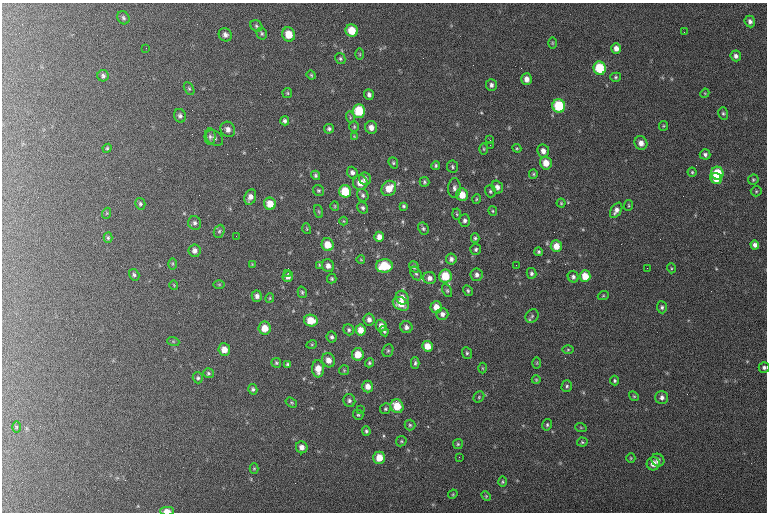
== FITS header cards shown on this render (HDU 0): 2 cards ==
NAXIS1  =                  765 / length of data axis 1
NAXIS2  =                  510 / length of data axis 2

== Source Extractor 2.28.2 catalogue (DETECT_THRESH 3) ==
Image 765 x 510 px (HDU 0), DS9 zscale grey, 1 PNG px = 1 image px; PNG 769 x 514 px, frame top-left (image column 1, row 510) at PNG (2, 3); each listed source drawn as its Kron ellipse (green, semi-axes under 4 px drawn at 4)
Background 117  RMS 6.7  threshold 20.1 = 3 sigma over >= 5 px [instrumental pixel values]
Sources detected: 197; all 197 listed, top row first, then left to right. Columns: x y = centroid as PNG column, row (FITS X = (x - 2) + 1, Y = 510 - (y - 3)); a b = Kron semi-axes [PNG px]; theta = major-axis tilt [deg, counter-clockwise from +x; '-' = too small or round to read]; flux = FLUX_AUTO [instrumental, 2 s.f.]
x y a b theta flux
123 18 7 5 -54 980
750 21 6 5 - 1500
256 26 6 5 - 830
352 31 6 6 - 8700
684 32 2 2 - 270
262 34 6 5 - 780
289 34 7 6 - 7800
225 35 7 6 - 1700
552 43 6 3 -90 460
146 48 2 2 - 260
616 48 5 5 - 2400
360 54 6 4 -90 500
736 56 5 5 - 1500
340 58 6 5 - 770
600 68 6 6 - 16000
311 75 5 4 - 500
103 76 6 5 - 1100
616 77 5 4 - 680
527 79 6 5 - 2900
491 85 6 5 - 1400
189 89 7 4 -63 750
287 93 5 5 - 570
705 93 5 3 - 370
369 95 5 4 - 1400
559 106 7 6 - 20000
359 111 7 6 - 15000
723 113 6 5 - 800
180 116 7 6 - 1300
350 117 6 4 -74 590
285 121 5 4 - 990
663 126 5 4 - 510
354 127 5 4 - 630
371 127 6 6 - 2800
228 129 8 7 - 2200
329 129 5 5 - 940
354 136 3 3 - 330
210 137 8 5 -89 1100
214 138 9 6 -34 1400
490 140 2 2 - 280
641 143 7 6 - 3100
490 145 3 2 - 4500
107 148 4 4 - 540
517 148 4 4 - 500
484 149 5 3 - 500
543 151 7 6 - 2600
705 154 5 5 - 1100
393 163 6 4 -68 660
546 163 6 6 - 5300
436 165 5 4 - 730
452 167 6 5 - 800
352 172 6 5 - 1600
692 172 4 4 - 600
717 173 6 6 - 13000
533 174 5 4 - 590
315 175 5 4 - 720
365 179 6 6 - 1700
716 179 6 5 - 6100
753 179 5 5 - 600
424 182 5 5 - 720
360 183 7 7 - 4700
497 187 6 5 - 1900
389 188 8 7 - 6700
454 188 10 6 89 1600
318 190 6 5 - 620
345 191 6 6 - 13000
490 191 6 5 - 860
756 191 5 5 - 550
363 195 6 5 - 860
462 195 6 6 - 6100
250 197 8 5 69 2800
477 199 5 4 - 540
561 203 4 4 - 510
140 204 6 5 - 810
270 204 6 6 - 6200
628 205 5 3 - 450
335 206 4 4 - 470
404 206 4 3 - 750
363 208 6 5 - 940
616 210 8 5 59 2100
319 211 7 3 -71 470
493 211 5 4 - 500
107 213 5 3 - 400
457 214 5 3 - 480
465 220 6 5 - 1400
344 221 4 3 - 300
195 223 7 6 - 1200
423 228 6 5 - 820
307 229 5 3 - 420
219 231 7 5 67 900
236 236 3 2 - 510
379 237 5 4 - 2600
108 238 5 4 - 650
475 238 5 4 - 770
328 245 6 6 - 6600
755 245 4 4 - 1700
556 246 6 5 - 5200
476 249 5 5 - 950
195 251 6 6 - 2000
539 252 4 4 - 740
451 259 5 5 - 1600
361 260 4 2 - 300
172 264 6 4 90 560
252 264 4 4 - 340
319 265 4 2 - 380
516 265 2 2 - 350
328 266 7 6 - 2300
384 266 8 6 6 13000
414 267 6 5 - 970
647 268 2 2 - 290
671 268 5 3 - 460
288 273 3 2 - 1800
531 273 5 5 - 950
416 274 7 5 -61 940
134 275 6 5 - 840
477 275 6 6 - 1700
445 276 6 6 - 12000
585 276 6 5 - 6500
288 277 5 5 - 1900
573 277 6 5 - 1200
430 278 6 6 - 2000
332 279 5 4 - 590
219 284 5 3 - 460
174 285 5 3 - 320
447 291 7 4 -63 700
468 291 6 4 -61 800
302 292 6 4 -75 650
257 296 5 5 - 1700
603 296 6 3 19 490
270 298 5 4 - 460
402 298 7 6 - 3100
401 304 8 6 -29 6400
436 307 6 5 - 4300
662 307 6 5 - 910
442 314 6 5 - 1800
532 316 7 6 - 980
369 320 6 5 - 2000
311 321 7 6 - 8100
381 326 6 5 - 2300
406 327 6 6 - 1500
265 328 6 6 - 5900
349 330 6 5 - 840
361 330 5 5 - 4300
384 331 5 4 - 750
332 337 5 5 - 970
173 341 6 4 -19 470
312 344 5 3 - 420
427 346 5 5 - 5100
224 349 6 6 - 4500
568 350 6 4 0 570
388 351 7 5 67 800
467 353 6 5 - 770
358 354 6 6 - 6600
328 360 7 6 - 3200
276 363 5 5 - 640
369 363 5 4 - 710
415 363 6 4 88 840
537 363 6 4 89 490
287 364 4 3 - 680
764 367 5 5 - 1100
482 368 5 3 - 400
318 369 8 6 -88 4600
344 370 5 5 - 510
208 373 5 5 - 780
198 378 5 5 - 790
536 380 4 4 - 470
615 380 5 4 - 690
368 386 6 5 - 3300
567 386 6 5 - 910
253 389 5 4 - 950
634 396 5 4 - 570
479 397 6 5 - 680
662 397 6 6 - 1800
349 400 6 6 - 1200
291 403 6 4 -34 610
397 406 7 6 - 9300
360 409 3 2 - 460
385 409 6 5 - 730
358 415 5 5 - 670
410 425 5 5 - 790
547 425 6 4 76 770
16 427 6 4 -90 520
581 428 6 3 -19 460
366 431 5 4 - 750
401 441 5 5 - 600
582 442 5 4 - 640
458 444 5 5 - 620
302 447 6 5 - 2400
459 457 3 2 - 350
379 458 6 6 - 6700
631 458 5 4 - 580
658 460 7 6 - 1800
653 464 7 6 - 3900
254 468 5 4 - 510
503 482 5 4 - 610
453 494 5 4 - 440
486 496 5 3 - 450
167 511 7 4 -2 3800
At the frame edge (FLAGS 8, measured only in part): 2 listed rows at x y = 764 367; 167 511